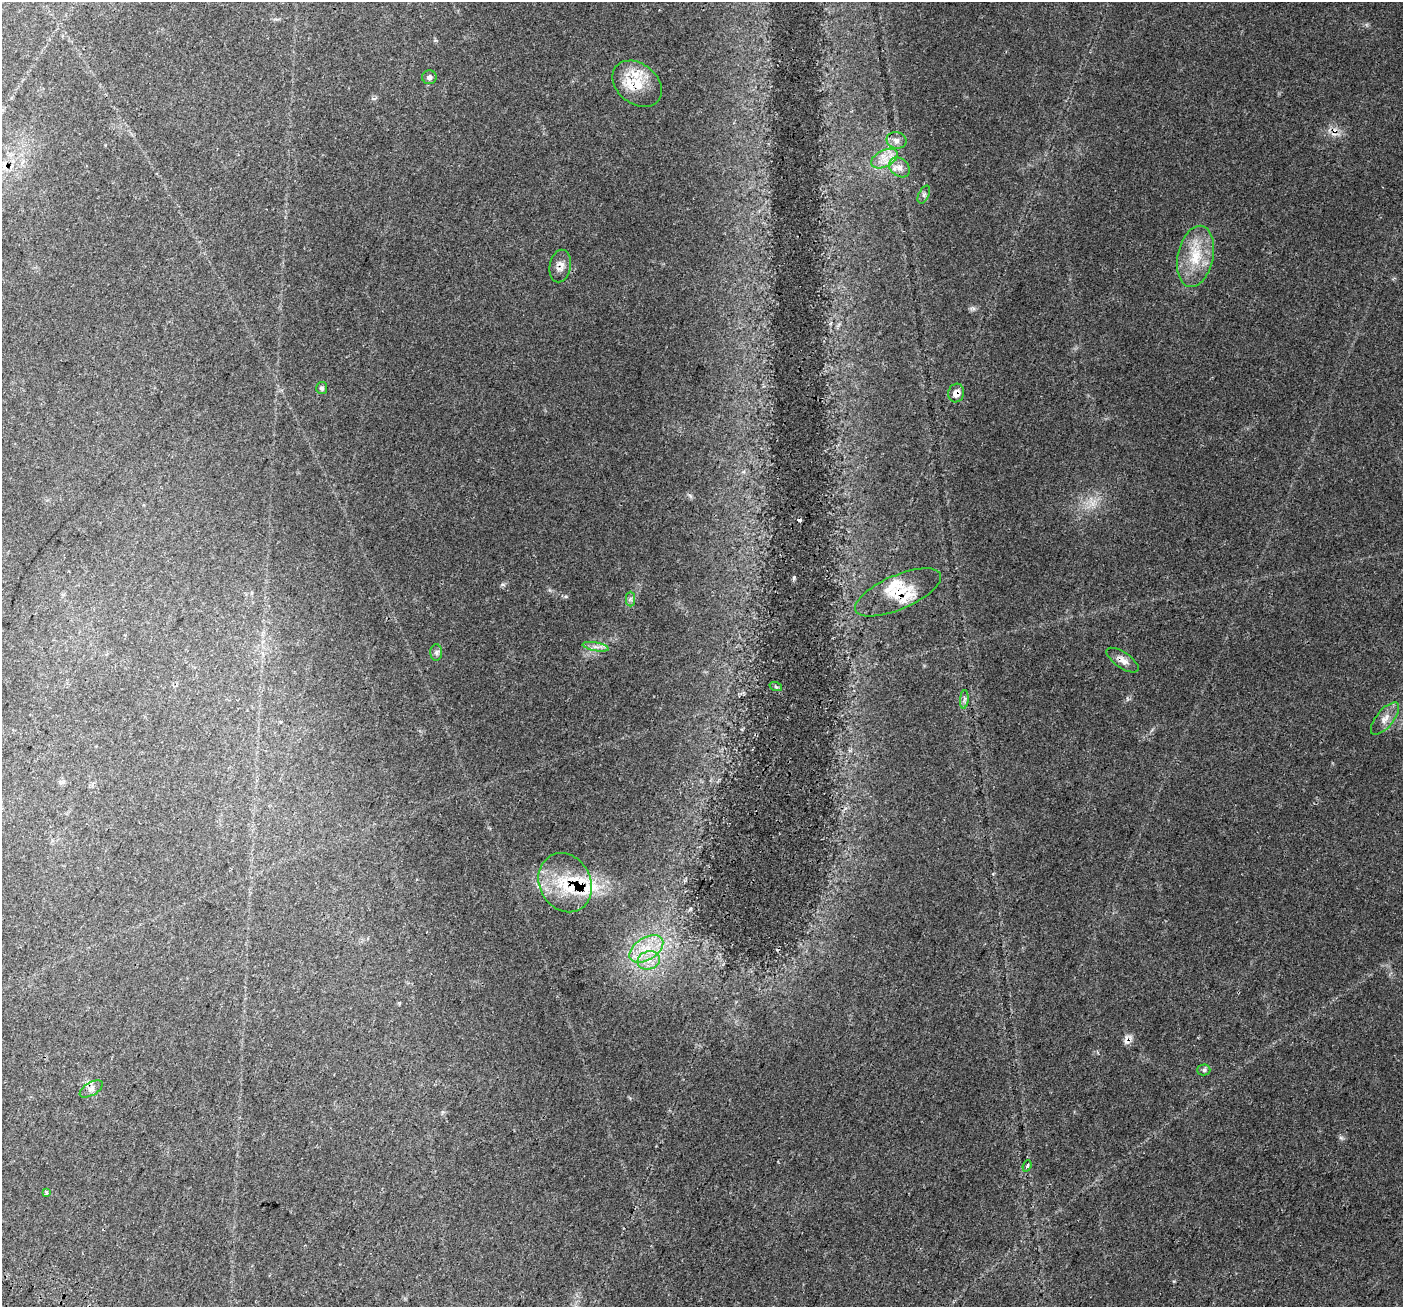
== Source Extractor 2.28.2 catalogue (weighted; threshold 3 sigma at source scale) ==
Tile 7 of 4 x 4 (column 3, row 2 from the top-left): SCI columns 2936-4336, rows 3020-4324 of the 5862 x 5975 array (HDU 1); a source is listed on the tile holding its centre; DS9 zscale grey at full resolution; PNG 1405 x 1309 px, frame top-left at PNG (2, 2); each listed source drawn as its Kron ellipse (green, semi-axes under 4 px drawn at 4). Shown black and unused: <1% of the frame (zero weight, under 3 of 4 exposures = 9% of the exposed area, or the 3 px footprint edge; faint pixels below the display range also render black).
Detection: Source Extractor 2.28.2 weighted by HDU 2 'WHT'; one run over the whole footprint, this tile lists its part. Background 0.0437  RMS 0.0039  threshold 0.0176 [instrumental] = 3 sigma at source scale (4.5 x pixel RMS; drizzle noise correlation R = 1.50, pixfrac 1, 0.0396/0.0396 arcsec/px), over >= 5 px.
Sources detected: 37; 4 cosmic-ray / hot-pixel residue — neither listed nor drawn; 8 inside a brighter listed object's ellipse — not listed separately; the other 25 listed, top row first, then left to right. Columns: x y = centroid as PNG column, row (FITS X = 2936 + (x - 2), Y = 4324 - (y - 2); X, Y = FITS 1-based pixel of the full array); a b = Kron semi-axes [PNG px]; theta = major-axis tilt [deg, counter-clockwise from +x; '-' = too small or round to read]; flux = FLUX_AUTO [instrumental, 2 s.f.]
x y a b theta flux
429 77 7 7 - 1.2
637 84 27 20 -38 12
896 140 10 8 -13 2.2
884 159 14 8 27 4.2
899 167 11 8 -40 2.7
924 195 9 5 64 0.94
1195 256 31 17 78 13
560 266 16 10 78 2.7
322 388 6 5 - 0.92
956 393 9 8 - 3.1
898 592 46 17 23 12
630 599 7 4 89 0.87
596 647 13 4 -10 1.6
436 652 8 6 90 1
1123 660 19 7 -34 2.6
776 687 6 4 -19 0.5
964 699 9 4 85 0.98
1385 719 20 8 51 3.1
565 883 30 25 -62 17
646 949 19 11 32 8
649 960 11 9 13 3.8
1204 1070 6 5 - 0.81
91 1089 13 6 31 1.6
1027 1166 6 4 69 0.71
46 1192 4 3 - 1.8
Overlapping masked pixels (flux is a lower limit): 5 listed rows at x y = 637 84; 560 266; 956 393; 898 592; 1123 660
Unlisted compact peaks at least as high as the median listed source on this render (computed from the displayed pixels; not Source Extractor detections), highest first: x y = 794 577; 1341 1138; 1174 1281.